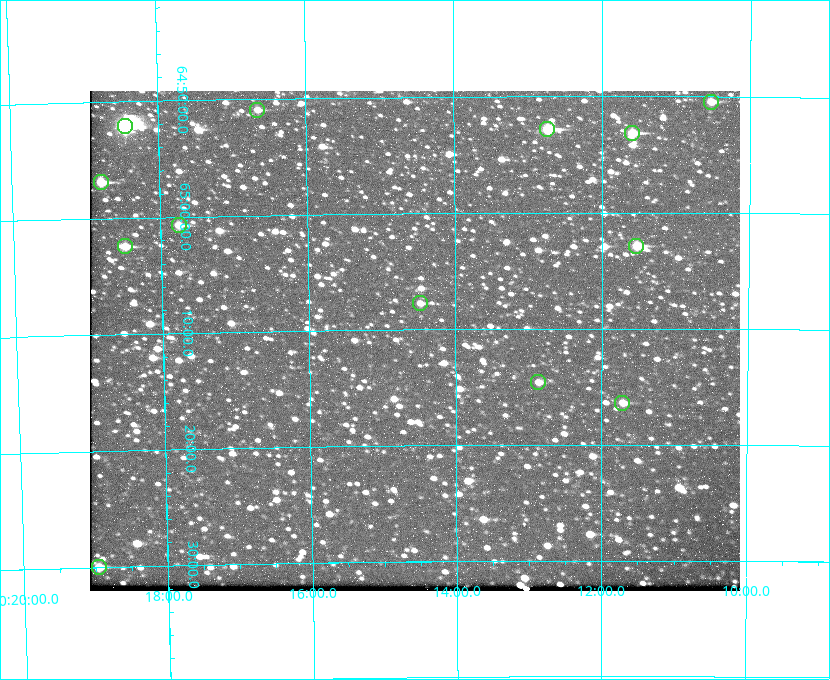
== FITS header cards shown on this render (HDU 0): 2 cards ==
NAXIS1  =                  650 / Width of table row in bytes
NAXIS2  =                  500 / Number of rows in table

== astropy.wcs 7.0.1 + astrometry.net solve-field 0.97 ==
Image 650 x 500 px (HDU 0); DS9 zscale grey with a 90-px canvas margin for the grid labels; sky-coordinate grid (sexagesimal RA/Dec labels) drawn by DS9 from the SOLVED WCS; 13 Tycho-2 reference stars matched to detected sources circled (green)
Header WCS: none
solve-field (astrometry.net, Tycho-2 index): SOLVED blind (the file carries no WCS)
Solved WCS: RA---TAN-SIP/DEC--TAN-SIP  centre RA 20:14:33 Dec +65:11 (303.64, +65.18 deg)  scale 5.17 arcsec/px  FOV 56.0' x 43.1'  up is -179 deg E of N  parity flipped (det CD > 0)
(file carries no celestial WCS; the grid is the blind solution)
Tycho-2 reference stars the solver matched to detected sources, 13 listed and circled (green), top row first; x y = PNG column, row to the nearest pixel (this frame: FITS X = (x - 90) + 1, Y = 500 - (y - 91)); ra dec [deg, ICRS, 3 dp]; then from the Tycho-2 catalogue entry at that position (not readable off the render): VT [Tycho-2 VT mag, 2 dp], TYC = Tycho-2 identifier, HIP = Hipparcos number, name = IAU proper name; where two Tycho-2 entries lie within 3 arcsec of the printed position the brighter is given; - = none
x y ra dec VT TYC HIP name
711 102 302.633 +64.841 10.69 4240-985-1 - -
257 110 304.164 +64.849 10.65 4240-315-1 - -
125 126 304.612 +64.868 7.89 4241-1703-1 100101 -
547 129 303.184 +64.880 9.02 4240-488-1 - -
632 133 302.897 +64.886 9.40 4240-717-1 - -
101 182 304.698 +64.948 10.27 4241-1684-1 - -
179 225 304.437 +65.012 10.41 4241-1775-1 - -
125 246 304.620 +65.041 10.25 4241-1573-1 - -
636 246 302.882 +65.048 10.25 4240-98-1 - -
420 303 303.620 +65.129 11.18 4240-34-1 - -
538 382 303.217 +65.244 11.17 4240-236-1 - -
622 403 302.928 +65.273 10.74 4240-760-1 - -
99 567 304.739 +65.499 10.16 4241-1715-1 - -